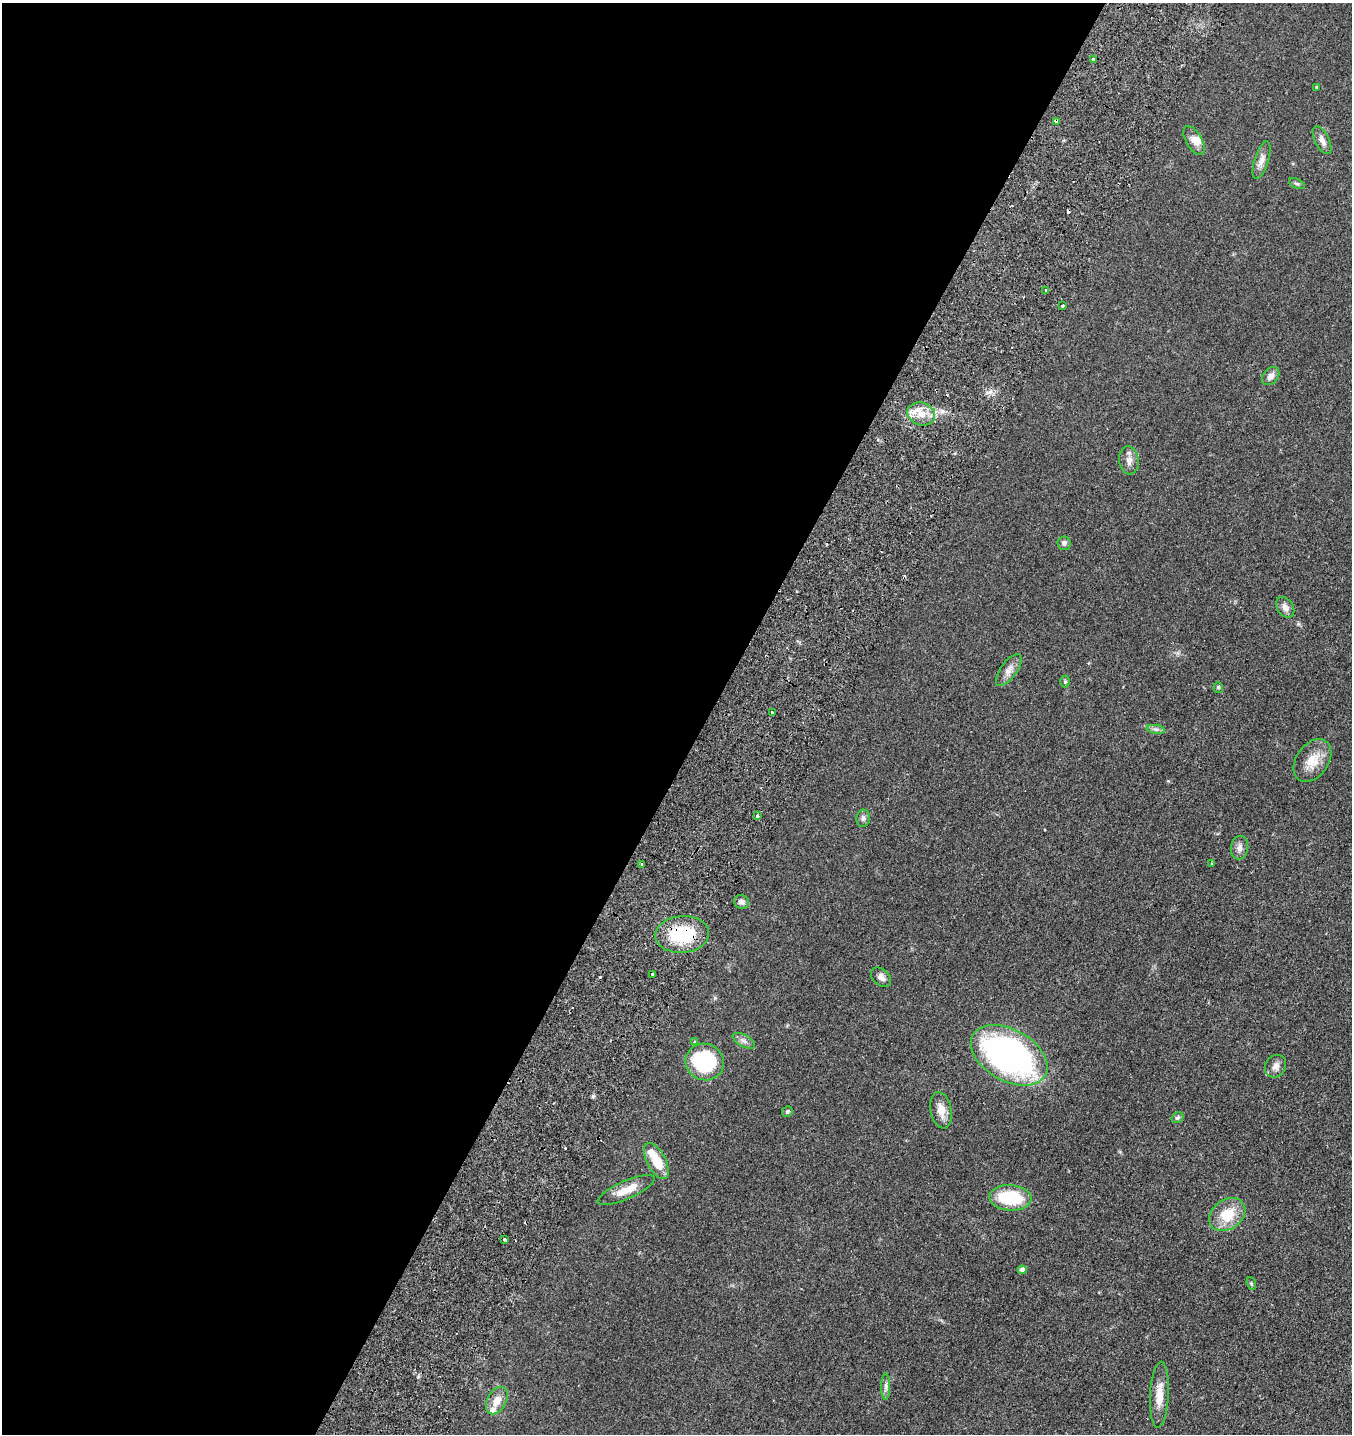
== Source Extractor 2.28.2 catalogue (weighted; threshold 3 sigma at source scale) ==
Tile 5 of 4 x 4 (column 1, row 2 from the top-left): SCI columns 401-1750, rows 3026-4457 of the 6106 x 6096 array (HDU 1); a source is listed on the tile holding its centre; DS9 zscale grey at full resolution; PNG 1354 x 1436 px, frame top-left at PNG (2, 3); each listed source drawn as its Kron ellipse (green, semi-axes under 4 px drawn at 4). Shown black and unused: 52% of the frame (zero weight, under 2 of 3 exposures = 8% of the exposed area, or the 3 px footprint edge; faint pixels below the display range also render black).
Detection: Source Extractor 2.28.2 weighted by HDU 2 'WHT'; one run over the whole footprint, this tile lists its part. Background 0.0784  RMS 0.0077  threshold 0.0348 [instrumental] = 3 sigma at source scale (4.5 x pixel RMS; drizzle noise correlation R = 1.50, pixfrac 1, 0.05/0.05 arcsec/px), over >= 5 px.
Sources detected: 60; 10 cosmic-ray / hot-pixel residue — neither listed nor drawn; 3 inside a brighter listed object's ellipse — not listed separately; the other 47 listed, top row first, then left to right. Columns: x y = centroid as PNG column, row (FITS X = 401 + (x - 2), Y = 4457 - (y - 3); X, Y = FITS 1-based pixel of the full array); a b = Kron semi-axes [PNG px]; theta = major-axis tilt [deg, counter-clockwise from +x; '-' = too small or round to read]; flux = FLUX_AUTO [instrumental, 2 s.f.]
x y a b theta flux
1093 59 3 3 - 3.2
1316 87 4 3 - 0.6
1056 121 4 3 - 7.1
1322 140 15 7 -63 4.3
1194 141 16 8 -60 5.6
1262 160 19 7 73 4.9
1297 184 8 4 -23 1.3
1045 290 3 2 - 0.64
1062 306 3 3 - 1.2
1271 376 10 7 48 3.9
921 414 14 11 -19 9.7
1129 460 14 9 -84 5
1064 543 6 6 - 1.9
1285 607 11 8 -56 4
1009 670 18 8 54 5.5
1065 682 6 5 - 0.95
1218 687 5 5 - 1.1
772 712 3 3 - 2.6
1156 729 9 4 -8 1.8
1312 761 23 16 55 13
757 816 3 3 - 2.5
863 818 8 6 86 2.3
1240 848 12 8 82 3.7
642 864 3 2 - 0.95
1212 864 3 2 - 1.2
741 902 7 6 - 3
682 934 27 18 4 42
652 974 3 3 - 2.6
881 977 11 8 -43 3.3
744 1041 12 6 -30 2.8
694 1042 4 3 - 1.4
1009 1055 42 25 -29 230
705 1062 19 18 - 56
1276 1066 12 10 55 3.9
941 1110 18 10 -78 7.6
787 1112 5 5 - 1.2
1177 1118 6 5 - 1.6
656 1161 20 9 -63 16
626 1190 31 9 24 12
1010 1198 21 13 -4 37
1227 1215 19 14 36 20
504 1239 4 3 - 2
1022 1270 4 4 - 3
1251 1284 7 4 -71 0.94
886 1386 13 4 -90 2.5
1159 1395 33 9 87 11
497 1401 15 9 62 7.5
Overlapping masked pixels (flux is a lower limit): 2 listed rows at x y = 1056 121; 682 934